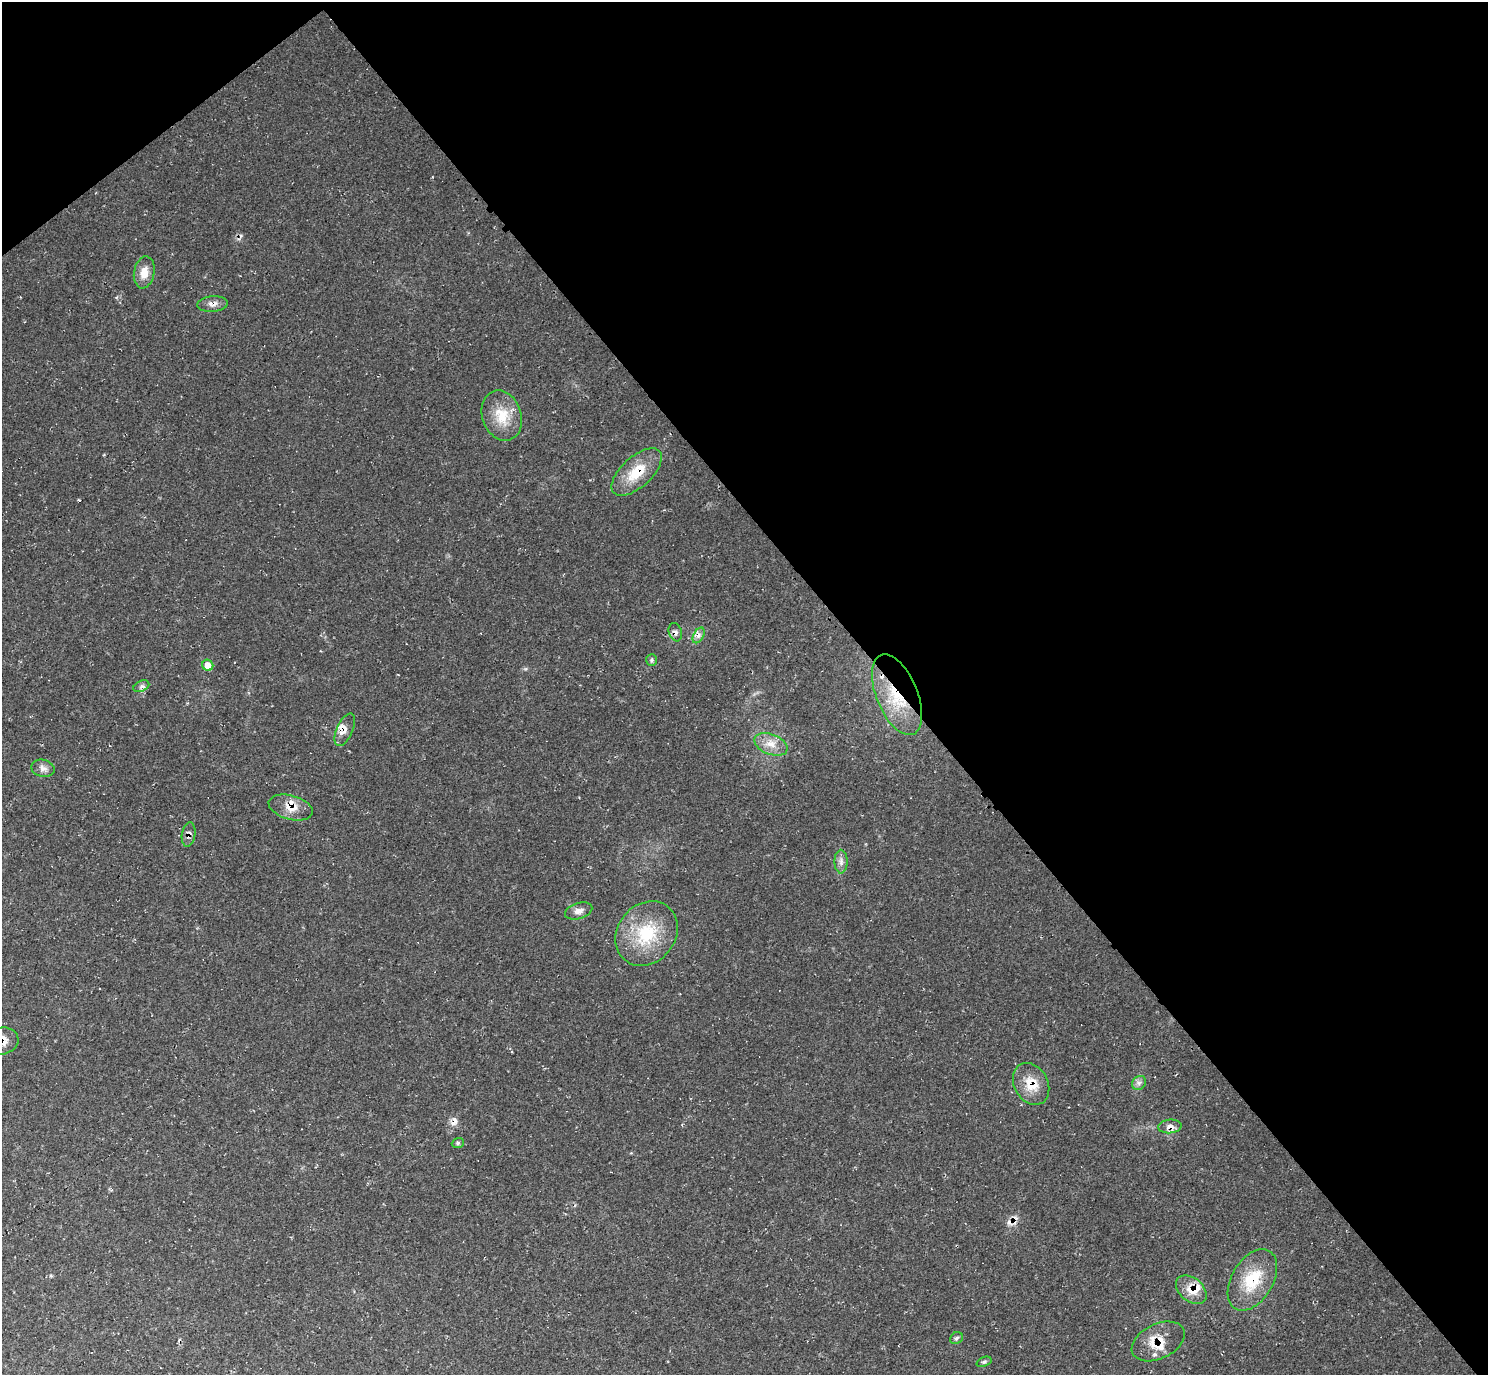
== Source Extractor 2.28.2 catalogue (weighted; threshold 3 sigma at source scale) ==
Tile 3 of 4 x 4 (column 3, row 1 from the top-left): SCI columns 2983-4468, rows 4424-5796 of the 5955 x 5951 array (HDU 1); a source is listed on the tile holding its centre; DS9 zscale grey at full resolution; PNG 1490 x 1377 px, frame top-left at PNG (2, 2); each listed source drawn as its Kron ellipse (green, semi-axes under 4 px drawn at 4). Shown black and unused: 42% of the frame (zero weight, under 2 of 3 exposures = <1% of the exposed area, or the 3 px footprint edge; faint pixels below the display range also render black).
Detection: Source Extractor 2.28.2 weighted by HDU 2 'WHT'; one run over the whole footprint, this tile lists its part. Background 0.0347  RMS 0.0065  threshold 0.0292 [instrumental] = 3 sigma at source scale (4.5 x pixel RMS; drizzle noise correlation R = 1.50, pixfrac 1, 0.05/0.05 arcsec/px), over >= 5 px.
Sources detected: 36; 4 cosmic-ray / hot-pixel residue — neither listed nor drawn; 4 inside a brighter listed object's ellipse — not listed separately; the other 28 listed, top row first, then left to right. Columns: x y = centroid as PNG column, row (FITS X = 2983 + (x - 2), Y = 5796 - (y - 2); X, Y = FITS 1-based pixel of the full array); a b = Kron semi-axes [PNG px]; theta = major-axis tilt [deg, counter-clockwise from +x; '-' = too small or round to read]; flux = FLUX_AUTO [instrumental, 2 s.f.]
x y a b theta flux
144 272 16 10 79 7.6
213 304 15 8 5 3.9
502 416 26 19 -71 18
637 472 31 15 42 19
675 632 9 6 -72 2.3
699 635 8 5 60 2.3
652 660 6 5 - 1.2
208 665 6 5 - 7.2
141 686 8 5 24 1.9
897 695 43 20 -68 36
345 730 17 8 66 5.1
771 744 17 10 -21 7.9
43 768 11 8 -13 3.6
291 807 22 12 -16 9.6
189 834 12 6 82 3.1
841 862 12 6 -90 3.1
579 911 14 8 17 4.1
647 934 34 29 50 36
2 1041 16 13 13 8.7
1139 1083 7 6 - 2.1
1031 1084 22 17 -61 14
1170 1126 11 7 5 3.7
458 1143 6 5 - 1.1
1252 1280 33 20 59 26
1191 1290 17 11 -39 8.8
956 1338 7 5 37 1.4
1158 1341 28 17 26 16
984 1362 8 4 21 1.2
Overlapping masked pixels (flux is a lower limit): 12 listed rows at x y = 637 472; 675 632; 897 695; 345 730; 291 807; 189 834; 2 1041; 1031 1084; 1170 1126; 1252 1280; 1191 1290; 1158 1341
Isophote crosses this tile's border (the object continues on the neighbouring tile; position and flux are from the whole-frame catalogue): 1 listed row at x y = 2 1041